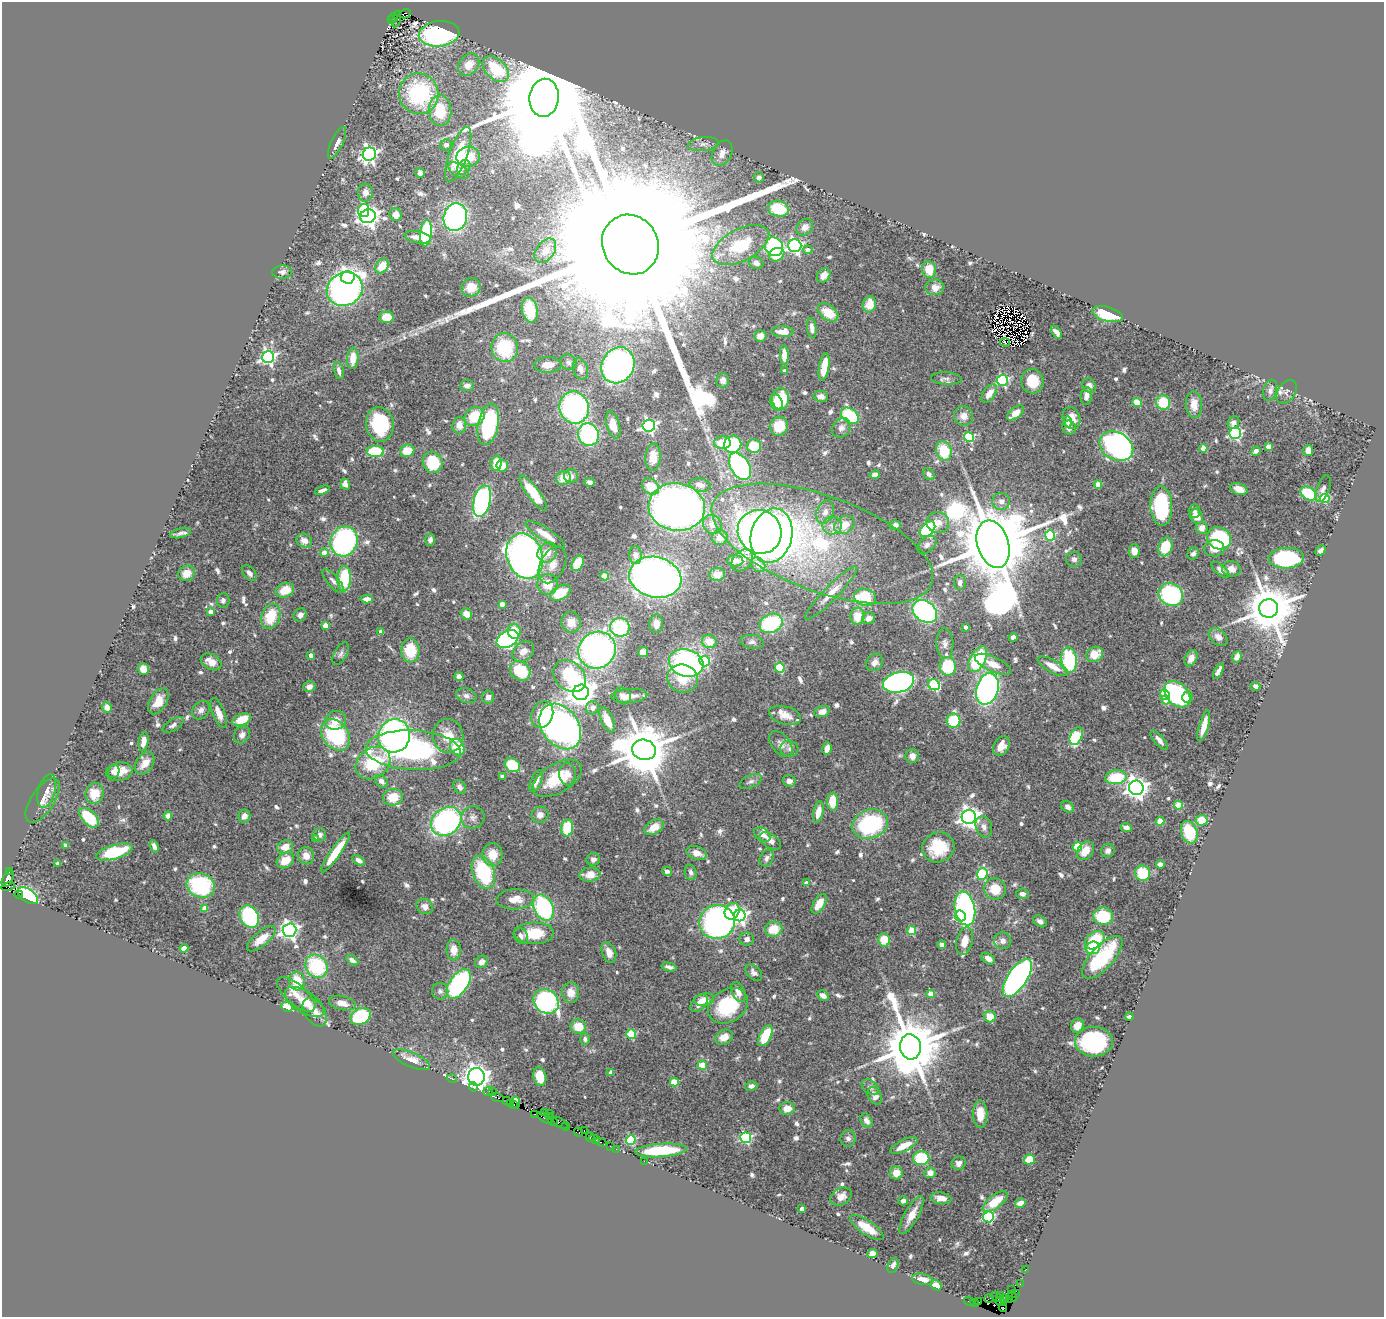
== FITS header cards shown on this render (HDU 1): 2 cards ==
NAXIS1  =                 1382
NAXIS2  =                 1315

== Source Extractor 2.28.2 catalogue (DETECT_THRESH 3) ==
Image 1382 x 1315 px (HDU 1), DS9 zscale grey, 1 PNG px = 1 image px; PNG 1386 x 1319 px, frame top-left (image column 1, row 1315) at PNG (2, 2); each listed source drawn as its Kron ellipse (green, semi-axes under 4 px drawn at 4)
Background 0.896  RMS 0.038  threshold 0.113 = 3 sigma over >= 5 px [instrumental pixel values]
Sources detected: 764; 7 with non-positive FLUX_AUTO (blend fragments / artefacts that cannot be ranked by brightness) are neither listed nor drawn; of the other 757, the 500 brightest by FLUX_AUTO listed and drawn (257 fainter detections omitted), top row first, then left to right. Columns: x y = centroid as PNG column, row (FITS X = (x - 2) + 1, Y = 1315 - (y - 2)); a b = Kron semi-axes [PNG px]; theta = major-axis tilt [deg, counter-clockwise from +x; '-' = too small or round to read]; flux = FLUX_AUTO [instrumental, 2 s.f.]
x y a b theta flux
405 14 6 4 15 75
393 17 4 3 - 39
396 19 8 3 76 70
391 20 2 2 - 29
439 34 20 12 6 490
469 65 12 9 52 32
496 69 15 10 -44 130
419 94 20 19 - 290
544 98 19 14 82 87000
440 111 15 11 -86 89
337 143 17 6 64 19
703 144 15 7 5 16
446 145 6 5 - 8.9
722 153 13 9 61 23
369 154 7 6 - 970
458 154 29 9 70 95
468 157 11 10 - 59
464 167 8 6 56 10
459 171 11 6 -33 14
420 173 5 4 - 11
759 177 5 5 - 10
365 193 9 7 84 17
778 209 11 8 -13 110
363 211 6 5 - 120
396 215 6 6 - 24
368 216 8 7 - 1500
455 217 14 11 75 580
805 227 9 7 45 18
426 233 13 6 85 220
418 237 13 6 -11 25
630 245 31 27 -59 400000
741 245 31 16 27 130
795 246 6 6 - 610
774 247 9 8 - 270
808 250 5 4 - 15
545 251 14 9 53 20
776 255 8 6 29 45
756 263 7 6 - 13
382 266 8 6 54 42
929 269 8 7 - 36
282 272 10 6 2 9.6
824 275 8 6 49 17
348 277 7 6 - 1100
471 287 9 9 - 42
935 287 9 8 - 20
345 289 18 16 29 910
869 304 8 6 79 40
530 310 12 8 -80 80
828 312 11 7 -36 59
1107 314 16 7 -15 95
386 317 7 5 3 43
812 328 10 5 -84 14
783 332 11 5 -1 31
1056 332 7 4 -55 16
760 336 6 5 - 16
1005 342 5 3 - 11
505 348 14 13 - 160
784 355 10 4 -88 27
268 357 6 6 - 750
353 358 11 5 85 37
568 362 8 7 - 9.5
548 365 14 8 1 29
618 365 18 16 59 760
824 367 14 5 80 67
580 369 11 7 -74 17
339 371 8 4 -75 13
785 371 4 3 - 9
946 378 15 6 -4 12
723 380 7 6 - 10
1002 380 6 5 - 320
1032 381 12 11 - 68
467 386 7 5 5 11
1089 386 7 6 - 15
1270 390 11 6 75 13
1287 392 13 8 55 12
989 393 10 6 55 30
821 396 7 5 -9 15
1086 396 9 5 84 17
781 399 11 8 90 71
776 402 8 6 -69 44
1163 402 7 7 - 94
1137 403 4 4 - 51
1194 405 13 8 -86 34
574 408 16 14 -71 540
1016 413 10 5 37 37
850 416 10 7 -42 250
964 416 10 9 - 23
474 417 10 8 39 77
1071 418 11 8 -72 36
1068 422 5 4 - 9
1233 422 7 5 55 12
380 424 17 14 -82 200
488 424 21 10 79 270
459 425 8 7 - 28
613 425 14 6 -75 29
649 426 6 6 - 620
779 426 9 9 - 56
1069 427 7 6 - 13
841 428 10 8 47 14
1235 433 6 5 - 440
588 435 11 10 - 260
969 437 5 5 - 200
722 443 8 6 -3 52
733 444 9 8 - 140
754 446 7 7 - 64
1116 446 18 13 -32 780
1268 447 4 4 - 36
1203 448 4 4 - 40
1308 450 5 5 - 17
375 451 8 5 0 130
407 451 7 6 - 54
944 451 10 7 -72 99
1256 451 5 4 - 25
653 457 13 7 86 39
433 462 11 9 -62 110
496 463 7 5 85 52
502 466 6 5 - 35
740 466 15 9 -59 430
929 474 6 5 - 8.8
875 475 5 4 - 15
571 476 7 7 - 14
563 478 7 6 - 40
590 482 5 4 - 9.3
345 484 5 4 - 21
1098 484 4 4 - 41
700 485 10 6 -12 18
650 486 9 7 -40 53
1239 489 9 5 -18 33
1323 489 14 6 69 9
322 490 8 4 20 10
533 493 21 6 -54 69
1309 493 9 6 -31 130
1325 499 5 4 - 170
482 501 16 8 76 510
1001 501 9 8 - 15
1161 506 20 11 -88 250
677 507 28 24 -8 2200
1194 511 7 5 85 13
825 512 12 8 70 19
1197 516 7 6 - 29
938 522 11 10 - 27
712 524 10 9 - 24
844 525 11 8 34 44
895 525 6 5 - 8.9
832 526 9 9 - 17
1202 528 6 6 - 20
927 529 9 6 45 280
760 532 22 21 - 1000
181 533 11 5 13 9.4
545 534 23 6 -33 40
1050 535 5 5 - 210
771 536 27 20 76 1400
720 537 8 7 - 28
1219 538 12 10 -30 220
430 540 6 5 - 11
304 541 8 6 -25 23
344 541 15 13 67 510
822 544 117 47 -20 660
993 544 24 15 -72 58000
927 545 11 7 42 12
1165 547 9 7 71 83
1214 548 10 8 -2 36
1321 550 6 4 43 10
1134 551 6 5 - 21
547 552 10 9 - 32
324 553 4 4 - 34
1193 554 6 5 - 9.5
636 555 9 6 -84 25
525 556 23 17 -70 1400
1286 558 17 10 2 240
1074 559 8 7 - 9.4
742 560 12 9 47 21
735 561 8 5 -4 16
578 563 8 5 64 68
552 565 19 12 64 34
758 565 8 6 -50 18
1231 569 9 8 - 20
1220 570 11 5 -40 14
187 573 9 7 32 27
249 573 9 6 -50 12
717 574 8 6 8 19
605 576 4 4 - 78
655 577 26 20 -13 1700
344 579 12 6 87 140
333 581 15 5 -49 12
960 582 7 6 - 11
548 584 10 10 - 52
285 590 9 7 23 49
560 593 11 7 30 72
831 593 36 7 46 43
1171 595 12 11 - 290
865 597 11 8 -15 130
367 599 6 4 3 17
223 600 7 6 - 8.9
502 604 4 4 - 22
1269 608 9 9 - 16000
925 611 13 10 -37 550
210 612 4 4 - 22
466 614 6 5 - 30
300 615 7 6 - 13
271 616 13 9 69 89
857 616 8 7 - 53
868 618 6 5 - 20
571 622 10 9 - 29
771 623 12 9 25 200
656 624 9 7 89 21
325 625 4 4 - 34
620 627 10 9 - 240
965 627 4 3 - 11
380 631 3 3 - 11
514 631 7 6 - 46
1013 637 4 4 - 11
1218 637 10 7 -40 17
507 639 12 8 30 490
709 641 7 6 - 38
752 642 12 7 -7 11
945 643 15 8 -87 16
410 650 12 9 -86 80
597 650 19 18 - 950
523 651 12 9 40 20
643 652 5 5 - 31
341 654 12 6 60 9.9
1094 654 9 7 32 44
311 655 4 3 - 17
1237 657 6 4 64 13
1191 658 8 6 62 18
978 659 14 7 62 190
1069 660 13 7 -83 190
705 661 5 5 - 200
211 662 11 7 -31 32
875 662 9 7 51 15
686 663 17 13 -16 520
993 664 19 7 -24 31
948 666 9 8 - 130
1053 666 17 6 -29 38
780 668 5 4 - 150
143 669 6 5 - 35
520 671 11 9 -36 110
1218 671 8 4 63 17
459 676 4 4 - 15
570 676 18 14 -42 170
682 678 16 14 -16 66
898 682 16 10 14 660
934 685 6 5 - 290
1255 686 5 4 - 9.8
309 687 6 5 - 14
987 689 16 11 74 790
581 692 8 7 - 3700
1165 694 5 4 - 96
1177 694 15 10 -46 390
466 696 11 7 -18 11
623 696 9 7 -55 17
629 696 18 7 3 26
488 697 7 6 - 12
1187 697 6 5 - 19
1166 700 4 4 - 37
158 701 14 8 59 39
107 707 5 4 - 19
592 708 7 6 - 15
201 710 10 8 49 13
822 712 8 5 15 21
219 713 16 6 -69 24
542 715 14 10 66 87
785 715 16 9 -15 32
242 720 10 5 22 53
335 720 10 9 - 30
607 720 13 6 -66 58
953 721 7 7 - 110
173 725 12 5 31 10
560 726 25 18 -54 1100
1204 726 16 4 74 33
242 735 9 7 57 12
336 735 17 13 -53 240
394 736 17 16 - 800
448 736 17 15 -84 50
1076 736 9 6 66 180
1159 740 12 5 -50 13
144 742 10 5 81 21
781 744 15 9 -51 17
1001 746 10 7 60 26
457 747 9 7 -59 83
827 748 6 4 75 19
789 749 9 8 - 10
413 750 47 20 -3 480
644 750 12 10 -17 19000
912 756 7 7 - 20
145 763 12 8 58 37
373 763 19 15 38 210
512 765 8 6 -32 110
114 771 7 5 75 9.9
119 772 13 9 11 38
568 774 11 8 -87 16
502 777 4 4 - 9.6
1116 777 11 7 6 110
557 778 27 14 31 110
381 781 7 5 -42 15
536 781 11 5 67 25
751 781 12 6 23 9.9
789 781 6 5 - 13
460 787 8 5 -56 11
1136 788 7 7 - 2300
47 791 17 8 74 19
94 793 10 9 - 52
393 797 10 8 8 54
43 801 25 11 56 29
833 802 9 5 -89 58
1179 805 4 4 - 88
1068 807 7 5 -33 9.9
818 812 11 5 77 29
540 815 8 8 - 16
168 816 4 4 - 29
244 816 6 6 - 13
473 817 12 11 - 16
969 817 7 7 - 1800
89 818 12 7 -45 120
1202 820 6 5 - 45
446 821 16 13 39 560
1160 821 4 4 - 68
870 824 18 14 19 280
654 827 10 6 31 38
984 827 11 8 -71 15
1126 827 6 4 -22 13
567 828 8 6 84 100
1189 832 11 8 -71 100
320 835 7 6 - 10
762 835 9 6 -32 19
315 839 4 4 - 16
770 841 12 6 -34 16
66 846 4 4 - 21
154 846 6 4 -69 9.3
285 847 8 6 21 31
938 847 16 15 - 110
1077 847 5 4 - 120
1086 851 10 7 52 34
1108 851 7 6 - 12
114 852 19 7 16 130
336 852 24 5 55 74
697 853 10 6 -18 22
492 854 11 10 - 47
306 856 8 8 - 24
767 858 9 6 60 11
593 859 7 6 - 11
285 860 9 7 37 44
359 860 7 4 -33 13
58 863 4 3 - 14
1160 864 4 4 - 19
667 871 5 4 - 8.9
9 872 4 2 - 14
483 872 17 11 -70 200
691 872 8 6 -74 9.7
1143 873 8 7 - 100
590 874 10 7 5 30
982 874 5 5 - 250
8 879 9 5 66 240
806 883 4 4 - 14
201 885 14 12 -20 260
8 887 7 2 12 27
995 889 11 10 - 55
1022 894 6 5 - 9.7
19 895 4 3 - 170
28 896 11 6 -36 320
515 899 19 10 3 39
819 904 11 5 57 38
425 906 8 7 - 16
205 908 4 4 - 41
543 908 14 9 -65 320
965 909 17 10 -79 650
732 911 8 7 - 75
740 915 6 6 - 760
960 916 5 5 - 280
1103 916 10 9 - 140
249 917 12 9 -60 270
1040 921 7 5 -34 10
717 922 18 17 - 700
774 929 9 7 12 57
289 930 7 6 - 1100
911 931 4 4 - 99
534 933 20 11 0 81
521 936 8 6 -53 10
261 939 18 7 39 38
747 939 7 6 - 11
884 940 6 6 - 59
1095 940 11 7 38 100
965 941 14 8 77 36
1003 941 8 8 - 14
942 945 4 4 - 15
184 948 4 4 - 48
1093 948 7 6 - 96
454 950 10 7 -90 31
609 953 11 6 -70 23
1102 957 27 11 48 190
988 958 7 5 -35 18
352 960 7 4 -31 12
481 962 7 6 - 19
317 966 12 10 -52 190
669 967 7 3 -14 9.1
754 973 10 6 -46 13
1017 978 22 9 56 990
297 981 9 8 - 72
459 984 17 9 56 500
440 991 8 8 - 8.9
571 992 10 8 -83 28
738 992 10 6 -66 22
296 994 24 10 -41 33
931 994 4 4 - 47
823 995 6 4 -31 17
704 1000 10 6 7 16
546 1001 13 11 -38 490
305 1002 22 10 -33 46
342 1003 13 7 -14 19
699 1003 10 6 46 28
728 1006 21 16 33 170
287 1007 6 5 - 38
315 1012 16 10 -55 26
360 1016 10 8 27 170
990 1017 6 5 - 39
1129 1017 4 4 - 9.1
578 1026 7 7 - 53
1077 1026 7 6 - 20
631 1034 5 4 - 130
765 1036 11 5 63 95
724 1037 9 7 31 29
585 1039 5 4 - 9.2
1094 1042 19 15 3 270
910 1047 12 10 -81 25000
411 1060 20 7 -24 35
702 1065 5 4 - 62
611 1072 4 4 - 15
540 1076 9 6 -78 50
476 1077 9 8 - 3200
452 1079 5 3 - 27
674 1082 4 4 - 84
751 1086 6 4 10 12
473 1087 4 3 - 91
870 1087 9 6 -37 10
488 1091 5 3 - 50
492 1091 2 2 - 16
875 1096 9 6 -60 16
497 1097 6 3 -21 130
506 1101 3 2 - 27
516 1102 6 3 -79 30
511 1104 3 3 - 30
514 1105 3 3 - 28
787 1108 7 6 - 30
545 1112 3 2 - 12
550 1113 2 2 - 18
535 1114 3 2 - 36
980 1114 14 7 -89 44
550 1117 3 3 - 49
545 1118 8 3 -34 68
553 1121 5 3 - 74
866 1121 7 5 -61 14
560 1123 8 4 -37 110
566 1126 4 2 - 28
584 1130 3 2 - 44
578 1132 5 3 - 18
590 1137 4 3 - 28
746 1138 5 5 - 310
848 1138 8 7 - 9.9
594 1139 6 3 -24 100
631 1140 5 5 - 210
601 1142 6 3 -28 48
610 1146 2 2 - 24
904 1146 15 5 26 37
616 1149 2 2 - 14
661 1150 26 6 4 130
921 1158 8 7 - 160
1029 1159 5 5 - 62
644 1161 2 2 - 14
959 1163 7 6 - 15
896 1173 6 6 - 31
930 1173 5 5 - 18
841 1197 11 8 30 21
941 1198 10 6 -8 24
903 1201 5 4 - 11
995 1201 15 6 37 54
1020 1203 5 4 - 19
802 1209 4 4 - 24
912 1215 21 7 61 38
988 1217 5 5 - 280
867 1227 20 7 -34 53
872 1253 5 4 - 21
893 1265 8 5 65 11
1026 1269 2 2 - 13
922 1279 10 5 -11 20
1020 1284 2 2 - 10
936 1285 6 5 - 20
1012 1290 2 2 - 11
1015 1294 3 2 - 40
1001 1295 3 3 - 41
1012 1296 5 2 - 18
996 1297 6 2 -33 35
989 1298 5 2 - 18
1005 1299 4 3 - 40
1010 1299 3 3 - 15
969 1301 5 3 - 17
979 1302 2 2 - 25
1000 1302 5 3 - 19
975 1303 4 2 - 41
1003 1307 4 2 - 12
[257 fainter detections neither listed nor drawn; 7 non-positive-flux detections neither listed nor drawn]